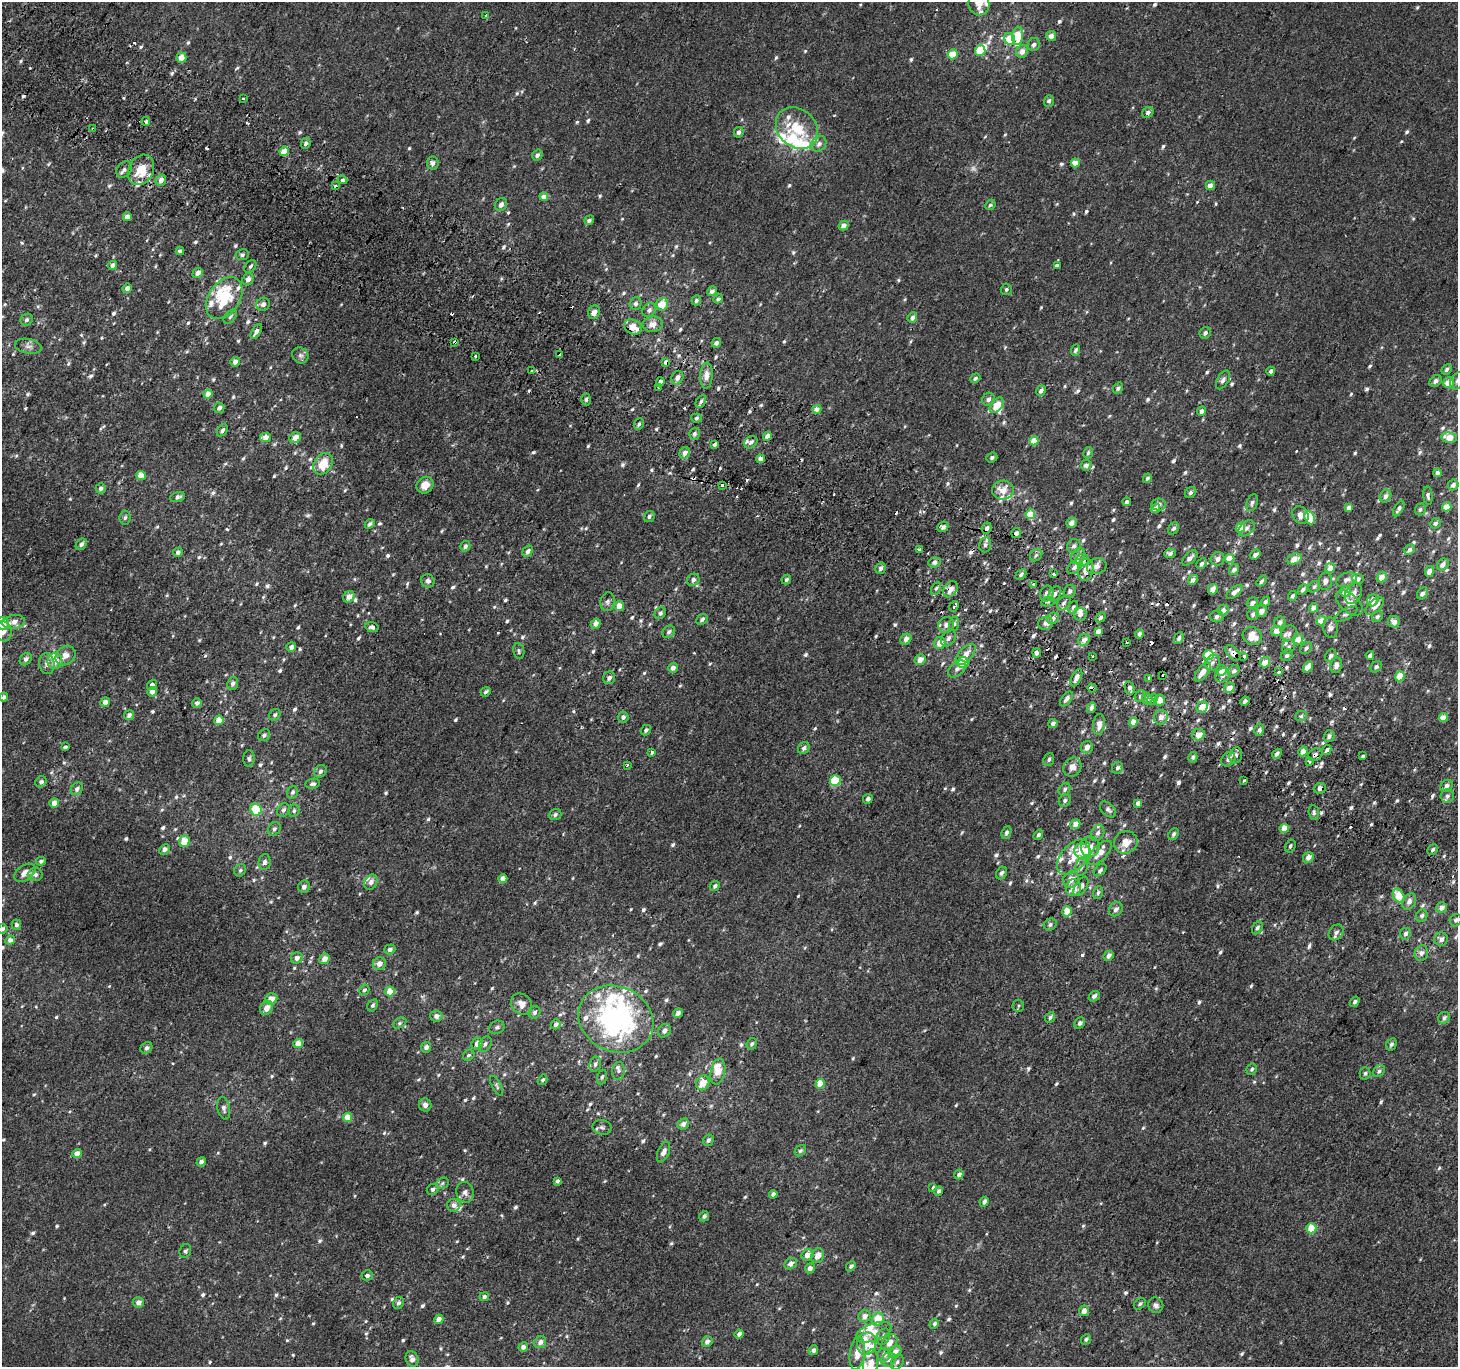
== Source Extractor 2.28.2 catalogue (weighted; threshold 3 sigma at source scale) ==
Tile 11 of 4 x 4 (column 3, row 3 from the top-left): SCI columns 2942-4397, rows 1662-3026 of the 5875 x 5986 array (HDU 1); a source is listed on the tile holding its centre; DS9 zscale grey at full resolution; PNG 1460 x 1369 px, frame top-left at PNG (2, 2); each listed source drawn as its Kron ellipse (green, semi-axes under 4 px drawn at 4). Shown black and unused: <1% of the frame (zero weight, under 2 of 3 exposures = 2% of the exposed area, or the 3 px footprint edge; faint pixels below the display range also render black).
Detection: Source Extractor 2.28.2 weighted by HDU 2 'WHT'; one run over the whole footprint, this tile lists its part. Background 2.20e-04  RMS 0.0035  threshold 0.0159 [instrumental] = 3 sigma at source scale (4.5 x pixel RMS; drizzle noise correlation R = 1.50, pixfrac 1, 0.0396/0.0396 arcsec/px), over >= 5 px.
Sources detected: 930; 1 too faint to see at this stretch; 2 inside a brighter object's white glare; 29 cosmic-ray / hot-pixel residue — neither listed nor drawn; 48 inside a brighter listed object's ellipse — not listed separately; of the other 850, all 500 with FLUX_AUTO >= 0.707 (the completeness limit of this list) listed and drawn (350 fainter detections not listed), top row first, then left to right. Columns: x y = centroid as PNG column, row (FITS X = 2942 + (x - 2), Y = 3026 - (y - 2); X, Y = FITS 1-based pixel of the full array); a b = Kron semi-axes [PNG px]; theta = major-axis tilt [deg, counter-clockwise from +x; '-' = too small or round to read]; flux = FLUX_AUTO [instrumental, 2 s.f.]
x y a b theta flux
979 4 11 10 - 2.9
486 15 3 3 - 0.92
1018 36 9 5 84 10
1051 36 5 5 - 2.2
1010 39 6 5 - 9
1034 44 7 6 - 1.2
980 51 5 5 - 10
1022 51 6 5 - 2.4
953 54 5 4 - 7
181 58 5 5 - 3.4
243 99 3 3 - 1.6
1049 101 6 5 - 1
1148 113 6 5 - 1
146 121 4 3 - 0.83
797 128 23 18 -42 14
93 129 4 3 - 1.3
739 132 5 5 - 1.3
306 143 5 4 - 0.93
819 144 8 7 - 1.5
284 151 5 4 - 3.7
537 155 6 5 - 1.2
433 163 6 6 - 1.2
1075 163 4 4 - 4.6
124 170 9 6 52 1.4
141 170 16 12 63 8
161 180 6 5 - 1.9
343 180 5 4 - 1.8
1210 185 5 4 - 2
335 186 3 3 - 2.2
544 197 4 4 - 2.8
501 205 7 6 - 1.3
990 205 5 5 - 0.78
127 217 4 4 - 2
589 220 5 4 - 0.94
844 225 5 4 - 2.2
180 251 4 4 - 0.77
242 255 6 5 - 0.71
113 265 5 4 - 1.8
1057 265 3 3 - 2
250 266 7 5 49 0.81
198 273 5 4 - 1.9
248 279 6 5 - 1.8
127 288 5 4 - 1.6
1006 289 6 5 - 0.75
712 291 5 4 - 1.5
224 298 23 15 55 14
718 299 5 4 - 0.78
696 300 5 4 - 0.71
636 303 6 6 - 1.1
263 304 7 6 - 1.3
662 304 6 6 - 5
649 310 8 6 50 1.3
594 312 7 5 64 2.1
230 317 8 5 51 0.77
912 318 5 4 - 1.4
27 320 6 5 - 0.98
653 324 10 7 6 2.8
633 327 9 7 -23 4.9
256 332 8 4 59 1.3
1205 333 6 5 - 0.99
455 342 3 3 - 2.7
716 343 5 4 - 1.4
28 346 13 7 -11 1.7
1076 350 6 4 65 0.81
559 354 4 3 - 1.2
300 355 8 7 - 1.1
476 356 3 3 - 1.6
235 362 5 4 - 1.8
666 362 4 3 - 4.3
1447 369 5 5 - 0.81
532 371 3 3 - 1.1
1271 371 4 4 - 1.1
706 376 13 6 87 2.5
677 378 7 5 59 1.6
975 378 5 4 - 0.85
1223 380 10 5 61 1.3
1436 381 6 5 - 1.2
1457 381 9 6 64 1.1
660 382 4 3 - 3.9
1449 383 5 5 - 4.7
658 388 3 3 - 1
1118 388 6 5 - 0.96
1041 391 5 4 - 1.3
208 394 4 4 - 2.5
988 399 7 6 - 1.3
586 400 6 4 88 0.77
701 401 7 4 61 1
997 405 9 5 53 4.8
219 408 5 5 - 1.3
817 409 5 4 - 2.2
1202 411 5 4 - 1.5
696 418 5 4 - 0.75
639 424 6 5 - 0.79
222 430 7 4 52 0.96
694 434 6 5 - 1
767 436 4 4 - 2.2
265 437 5 4 - 2.9
1449 437 8 5 -9 4.5
295 438 6 5 - 3.6
1034 441 4 4 - 4.6
751 442 7 5 39 1.2
715 444 4 3 - 1.5
685 453 6 5 - 2.2
1088 453 6 4 63 0.71
992 458 5 5 - 0.88
760 459 4 3 - 2.3
323 464 11 9 54 7.3
1086 465 5 5 - 1.7
1437 473 4 4 - 1.3
141 476 4 4 - 5
1147 478 5 4 - 0.79
425 485 9 8 - 3.2
722 485 3 3 - 0.99
1453 485 6 5 - 1.5
101 488 5 5 - 1.1
1003 490 11 9 3 4.3
1190 493 6 5 - 0.89
1428 495 9 4 -84 0.93
1386 496 7 5 57 1.4
178 497 8 5 18 1.1
1127 502 4 3 - 0.87
1252 503 9 5 67 1
1159 505 7 6 - 1.4
1447 507 5 4 - 5.5
1155 508 5 4 - 2.7
1349 508 4 4 - 2
1399 509 8 4 60 1.1
1420 509 6 5 - 0.73
1030 514 5 5 - 8.1
1300 515 9 7 -55 2.2
649 516 6 5 - 0.77
125 518 7 5 83 0.79
1309 518 7 5 -67 9.2
1072 523 5 5 - 2.1
1435 523 6 4 41 1.1
370 524 5 4 - 0.9
943 527 6 5 - 1
987 528 6 5 - 1.2
1174 528 6 5 - 0.98
1240 528 5 4 - 5.4
1246 528 9 6 43 1.3
1016 533 5 5 - 1.4
81 544 6 5 - 1.2
985 545 8 6 82 1.1
465 546 5 4 - 1
1074 546 7 6 - 1.4
920 549 4 3 - 0.77
1410 549 5 5 - 1.5
528 551 6 5 - 1.3
178 552 5 4 - 1.3
1170 553 6 4 4 1
1255 554 6 4 36 1.3
1036 555 7 5 44 0.89
1078 556 8 6 62 1.5
1190 558 9 5 45 1.7
1230 558 5 4 - 5.7
1218 559 7 6 - 1.6
1294 559 7 5 18 3.8
1082 560 7 6 - 2.6
934 562 6 5 - 0.94
1202 564 6 4 43 0.94
1443 564 6 5 - 1.9
1097 566 10 7 18 2
1075 567 9 5 43 1.7
880 568 6 5 - 1
1330 568 5 5 - 3.3
1234 569 6 4 56 1.3
1086 570 11 7 80 3
1429 571 5 4 - 2.6
1021 574 6 4 43 0.86
1053 574 3 3 - 2.2
1382 577 5 5 - 3.1
1358 579 5 5 - 1.7
693 580 6 6 - 1.5
786 580 5 4 - 0.81
1193 580 5 4 - 1.6
1346 580 11 6 22 1.5
428 581 7 6 - 1.2
1261 581 6 4 52 0.72
1325 581 8 7 - 1.5
1033 584 3 3 - 1.1
1314 587 6 5 - 0.78
936 588 6 4 61 0.71
950 589 9 6 54 2.8
1213 589 5 4 - 1.9
1303 590 6 4 48 1
1070 591 6 5 - 0.98
1234 592 9 4 38 2.4
1345 592 5 5 - 4.1
1047 593 8 6 71 1.9
1422 593 6 5 - 1.3
1055 594 8 5 56 1.2
1354 594 11 7 58 2.5
1292 596 5 4 - 0.73
349 597 6 5 - 2.1
1373 600 6 5 - 2.3
608 602 9 7 78 1.1
1048 602 7 5 8 0.79
1265 602 6 4 49 0.91
1064 603 8 5 53 1.2
1252 603 6 5 - 1.6
1349 603 16 9 -41 3.4
619 606 5 5 - 3.6
954 606 6 3 50 3.4
1375 606 11 6 42 2.6
1073 607 6 5 - 0.81
1314 608 5 4 - 2.3
1223 610 6 5 - 1.9
1261 611 6 5 - 2
660 613 6 5 - 0.99
1080 614 6 6 - 1.8
1253 614 6 5 - 1.1
1346 614 12 5 30 1
1217 616 6 6 - 1.1
1377 616 6 5 - 0.82
1101 617 5 4 - 0.8
1053 618 6 5 - 1.7
702 619 6 5 - 1
1321 621 5 4 - 4.5
14 622 11 7 10 3
1280 622 6 5 - 1.5
1394 622 6 6 - 1.8
2 623 6 6 - 7.8
1046 623 7 6 - 1.6
595 624 5 4 - 2.1
954 624 7 5 75 0.93
946 625 8 7 - 1.8
372 627 7 5 -13 1.2
1331 627 10 7 -83 1.7
3 631 10 8 -82 2.3
1098 631 4 4 - 2.5
1276 631 5 5 - 3
669 632 7 5 45 1.3
1289 633 8 7 - 1.2
1139 634 4 3 - 1.2
1252 636 10 8 -36 4.2
948 638 9 6 55 1.4
1179 638 6 4 63 1.1
906 639 6 5 - 2
1298 639 5 5 - 3.1
1084 640 6 5 - 2.1
1127 642 3 3 - 0.88
940 643 6 5 - 3.6
291 647 5 4 - 1.4
1288 647 7 6 - 0.86
1306 648 7 5 48 0.93
519 651 8 5 -82 0.76
1037 653 4 4 - 1.3
1233 653 9 5 -46 2
965 654 13 7 48 3.1
65 655 11 9 44 3.1
1209 655 5 5 - 10
1287 655 6 5 - 1
1370 655 4 3 - 1
1093 656 3 3 - 0.96
1331 656 7 5 58 1
1244 657 3 3 - 2.7
26 659 7 5 47 1.3
920 660 6 5 - 2.6
55 661 8 7 - 3.4
1265 662 5 5 - 4.3
963 663 5 5 - 8.6
1212 663 8 7 - 1.4
47 664 10 7 -83 1.9
1336 665 8 6 79 1.6
1308 667 6 4 58 2.7
1376 667 6 5 - 0.95
673 668 5 4 - 1.9
957 669 10 6 42 1.5
1221 670 5 5 - 2.6
1234 671 6 5 - 1.1
1202 672 11 5 54 3.2
1279 672 3 3 - 1.8
1163 675 3 3 - 3.1
1222 675 7 6 - 1.4
1400 676 5 4 - 6.8
609 678 6 6 - 1.3
1076 678 9 4 64 1.9
1148 678 3 3 - 1.4
233 683 6 5 - 1.2
152 685 5 4 - 1.2
1092 688 4 3 - 1.4
1130 688 6 5 - 1.5
1229 688 5 5 - 3.3
152 692 5 4 - 2.3
486 692 5 4 - 0.73
1140 696 6 5 - 0.87
4 697 4 4 - 1.1
1066 699 9 4 53 1.4
1147 699 5 5 - 1.1
1152 699 6 5 - 0.92
1160 700 5 5 - 2.8
1245 701 5 3 - 0.93
105 702 5 4 - 1.6
197 703 5 4 - 1.3
1202 707 6 5 - 3.3
1091 708 5 4 - 1.3
129 715 5 4 - 1.4
275 715 6 5 - 0.85
1301 716 6 5 - 0.73
623 717 5 5 - 1.2
1161 717 7 6 - 2.3
1443 718 5 4 - 3.7
219 720 5 4 - 5
1133 722 4 4 - 4.2
1053 724 5 4 - 1.4
1099 724 10 6 85 3.3
646 730 5 4 - 1
1259 730 6 5 - 0.77
264 735 6 5 - 1
1198 735 6 5 - 3.3
1329 736 6 5 - 1.1
65 747 3 3 - 3.1
1087 747 6 6 - 2.1
804 748 6 5 - 1.2
1327 750 5 3 - 1
1303 751 5 4 - 2.5
652 753 3 3 - 2.5
1277 754 5 4 - 1.1
1236 755 8 6 73 1.2
1315 755 8 6 34 1.3
1363 756 4 3 - 1.5
1193 757 5 4 - 0.75
249 759 8 5 85 0.81
1049 759 6 5 - 0.83
1228 759 8 6 47 1.5
1310 762 3 3 - 1.9
627 765 3 3 - 0.74
1072 767 10 8 57 2.5
1118 768 6 5 - 0.93
320 771 7 5 47 1.1
1244 780 3 3 - 0.76
835 781 5 5 - 17
41 782 6 5 - 1
313 784 7 5 9 0.94
1447 786 6 5 - 1.4
1320 788 6 5 - 1.7
77 789 7 5 46 1.1
1065 789 7 5 50 0.87
292 792 6 5 - 0.88
1447 796 6 6 - 1.1
868 799 5 4 - 1
1065 801 6 5 - 0.98
54 803 5 4 - 3
1138 803 4 4 - 1.6
1108 809 9 6 -43 1
256 810 6 5 - 12
283 810 7 6 - 0.98
294 811 6 5 - 0.71
1314 812 7 5 -83 0.91
555 815 6 5 - 0.94
1075 824 5 4 - 2.5
1284 828 4 4 - 6
274 829 7 6 - 1
1006 833 6 4 64 1
1098 833 8 6 64 1.2
1174 834 6 5 - 0.9
1038 835 6 4 55 0.87
185 841 6 5 - 6.3
1126 842 12 11 - 4.1
1290 846 7 5 63 0.74
1090 847 10 9 - 2.5
164 849 6 4 45 1.4
1433 850 6 4 44 0.86
1083 852 9 7 -46 8.7
1100 853 15 7 47 3.4
1073 857 21 12 49 7
1308 858 6 5 - 2.3
41 861 5 4 - 0.95
265 862 8 6 82 1.3
1082 866 9 6 72 1.3
240 870 7 5 53 0.78
1100 870 7 5 42 0.86
25 873 12 7 36 3.1
1001 873 6 5 - 1.1
35 874 7 6 - 1.4
503 879 4 4 - 3.2
1071 879 9 7 54 2.7
371 882 8 6 59 1.7
715 886 5 4 - 0.9
304 887 6 6 - 1.1
1081 887 11 5 57 1.8
1073 888 8 7 - 3.4
1098 893 6 5 - 0.72
1399 896 7 5 -59 7.9
1409 901 8 6 61 2.1
1441 908 5 5 - 2
1116 909 7 6 - 1.3
1067 911 5 5 - 5.6
1422 916 6 5 - 1.1
1456 920 6 6 - 0.79
1050 924 7 5 35 0.89
16 925 5 5 - 0.98
1257 928 7 5 58 0.9
3 929 5 4 - 0.77
1336 932 8 6 52 1.5
1405 934 6 5 - 1.1
1441 939 6 6 - 1.4
10 940 5 4 - 1.9
390 949 5 5 - 1.3
1421 953 8 6 71 1.5
1108 956 5 4 - 1.8
297 958 6 5 - 1.7
324 959 5 5 - 2.8
379 964 6 6 - 2.3
364 990 6 5 - 0.76
390 991 5 5 - 4.5
1094 996 6 5 - 1.2
271 999 6 5 - 2.9
1355 1002 5 4 - 1.1
522 1004 11 9 -48 2.7
373 1005 6 4 57 0.87
1018 1006 6 6 - 0.71
266 1008 7 6 - 2.7
534 1012 6 5 - 0.84
678 1013 5 4 - 1.4
436 1016 6 5 - 1.7
1050 1017 6 4 47 0.8
1444 1018 6 5 - 1.1
616 1019 38 32 -25 70
399 1023 7 5 27 0.76
1080 1023 6 5 - 1.1
556 1024 5 4 - 1.4
497 1027 8 6 25 0.92
664 1031 7 6 - 1.5
298 1044 5 4 - 4
477 1044 6 5 - 2.6
485 1044 8 6 63 1.1
752 1044 6 5 - 0.83
1391 1044 6 5 - 0.88
426 1047 5 5 - 1.6
146 1048 6 5 - 1.1
469 1055 6 5 - 0.74
595 1064 7 5 70 0.99
1252 1069 6 5 - 0.85
618 1071 9 6 84 0.98
1379 1071 6 5 - 0.97
718 1072 13 7 78 5
1365 1073 6 5 - 0.78
602 1077 7 4 74 0.71
543 1080 5 4 - 0.73
703 1083 8 6 65 4.6
820 1084 5 4 - 5.5
497 1086 11 4 -62 0.75
425 1105 6 6 - 1.5
224 1108 11 6 -77 1.2
347 1117 5 4 - 4.8
683 1124 6 5 - 1.7
602 1127 9 7 -11 1.1
708 1140 6 5 - 0.91
800 1151 6 5 - 0.75
663 1152 11 5 67 2.1
77 1154 5 4 - 3.4
201 1162 5 4 - 1.2
959 1175 5 4 - 1.4
557 1181 4 3 - 0.82
442 1183 6 5 - 0.75
933 1187 3 3 - 1.1
433 1189 6 5 - 0.94
939 1191 5 4 - 0.97
465 1192 10 8 -71 1.7
773 1194 4 4 - 1.3
984 1202 5 4 - 1.2
454 1205 6 6 - 1.6
704 1216 5 5 - 0.93
1311 1228 5 5 - 8
185 1251 7 5 66 0.83
807 1255 6 5 - 2.8
817 1256 8 6 63 2.6
791 1264 7 5 35 2
851 1266 6 4 48 0.87
810 1268 5 4 - 1.9
367 1275 6 5 - 0.86
484 1297 5 4 - 1.1
138 1302 5 5 - 1.6
398 1303 6 5 - 1.1
1140 1304 7 5 39 0.79
1156 1305 8 7 - 1.4
1084 1311 5 5 - 2.4
865 1316 6 6 - 2.2
439 1319 5 4 - 2.2
878 1319 6 6 - 5.9
934 1324 5 4 - 0.89
873 1332 19 8 21 4.9
739 1334 4 4 - 1.5
883 1337 8 6 62 1.3
1086 1339 6 4 50 0.87
540 1342 6 5 - 2
707 1342 5 5 - 1.7
867 1343 11 9 80 4.2
889 1343 9 6 51 3.3
523 1347 5 4 - 1.6
813 1350 5 4 - 1.1
895 1352 7 5 43 2.2
857 1353 16 7 82 3.8
884 1355 7 6 - 2.1
412 1359 8 6 -67 1.6
888 1359 7 6 - 1.4
897 1362 8 5 63 1
871 1364 14 7 84 4.6
Overlapping masked pixels (flux is a lower limit): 16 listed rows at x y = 1010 39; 93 129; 633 327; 256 332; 455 342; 559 354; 666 362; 323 464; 1016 533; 1086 570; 950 589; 1233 653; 1092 688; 1315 755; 1228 759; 1320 788
Isophote crosses this tile's border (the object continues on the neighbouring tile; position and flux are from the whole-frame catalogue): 6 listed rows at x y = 979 4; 1457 381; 2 623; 3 631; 3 929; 871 1364